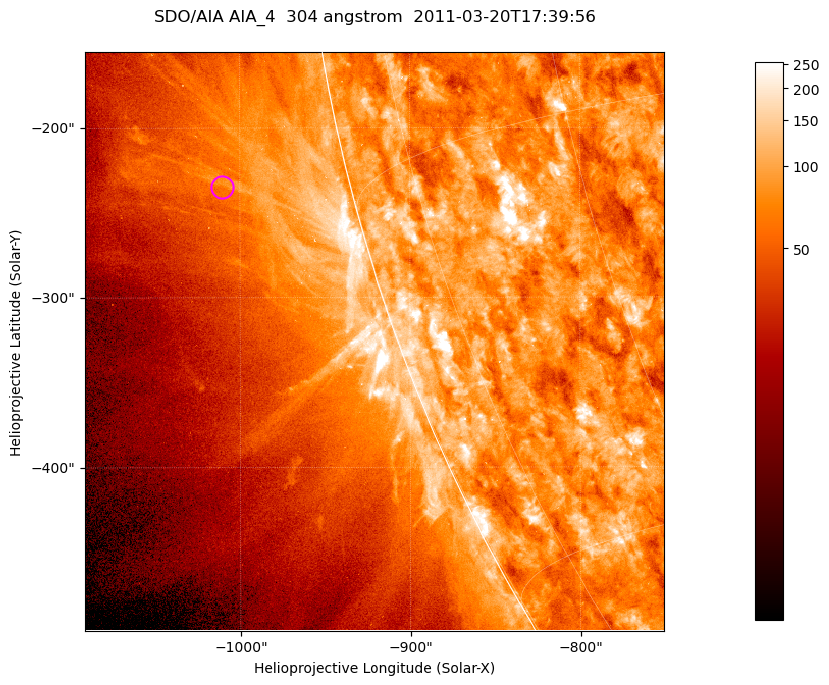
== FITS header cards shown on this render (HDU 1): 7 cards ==
TELESCOP= 'SDO/AIA '           / For AIA: SDO/AIA
INSTRUME= 'AIA_4   '           / For AIA: AIA_ATA1, AIA_ATA2, AIA_ATA3 or AIA_AT
WAVELNTH=                  304 / [angstrom] Wavelength
WAVEUNIT= 'angstrom'           / Wavelength unit: angstrom
DATE-OBS= '2011-03-20T17:39:56.123' / [ISO] Date when observation started; ISO 8
CTYPE1  = 'HPLN-TAN'           / CTYPE1; Typically HPLN
CTYPE2  = 'HPLT-TAN'           / CTYPE2; Typically HPLT

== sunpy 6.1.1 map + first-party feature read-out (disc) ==
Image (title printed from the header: SDO/AIA AIA_4  304 angstrom  2011-03-20T17:39:56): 568 x 568 px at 0.6 arcsec/px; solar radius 964 arcsec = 1606 px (partial field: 1.8% of the solar disc is inside the frame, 44% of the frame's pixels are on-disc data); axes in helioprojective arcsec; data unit not stated in the header (colour bar unlabelled)
Orientation: roll -0.132 deg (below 1 deg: not rotated)
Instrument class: DISC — disc imager (sunpy class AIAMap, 304 A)
Bright regions (active regions / flare kernels): reference = the on-disc median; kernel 5 px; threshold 5 sigma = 141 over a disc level ~79.6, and >= 1.15x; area >= 322 px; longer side >= 7 px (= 4.2 arcsec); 0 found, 0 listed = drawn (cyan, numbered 1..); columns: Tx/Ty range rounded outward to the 2 arcsec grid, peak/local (2 s.f.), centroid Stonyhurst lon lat
Off-limb structures (1.02-1.3 R_sun): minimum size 161 px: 6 found; the strongest spans PA ~100..105 deg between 1.03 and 1.16 R_sun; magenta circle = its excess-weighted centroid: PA ~105 deg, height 1.08 R_sun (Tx ~-1010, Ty ~-234 arcsec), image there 1.5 x the reference